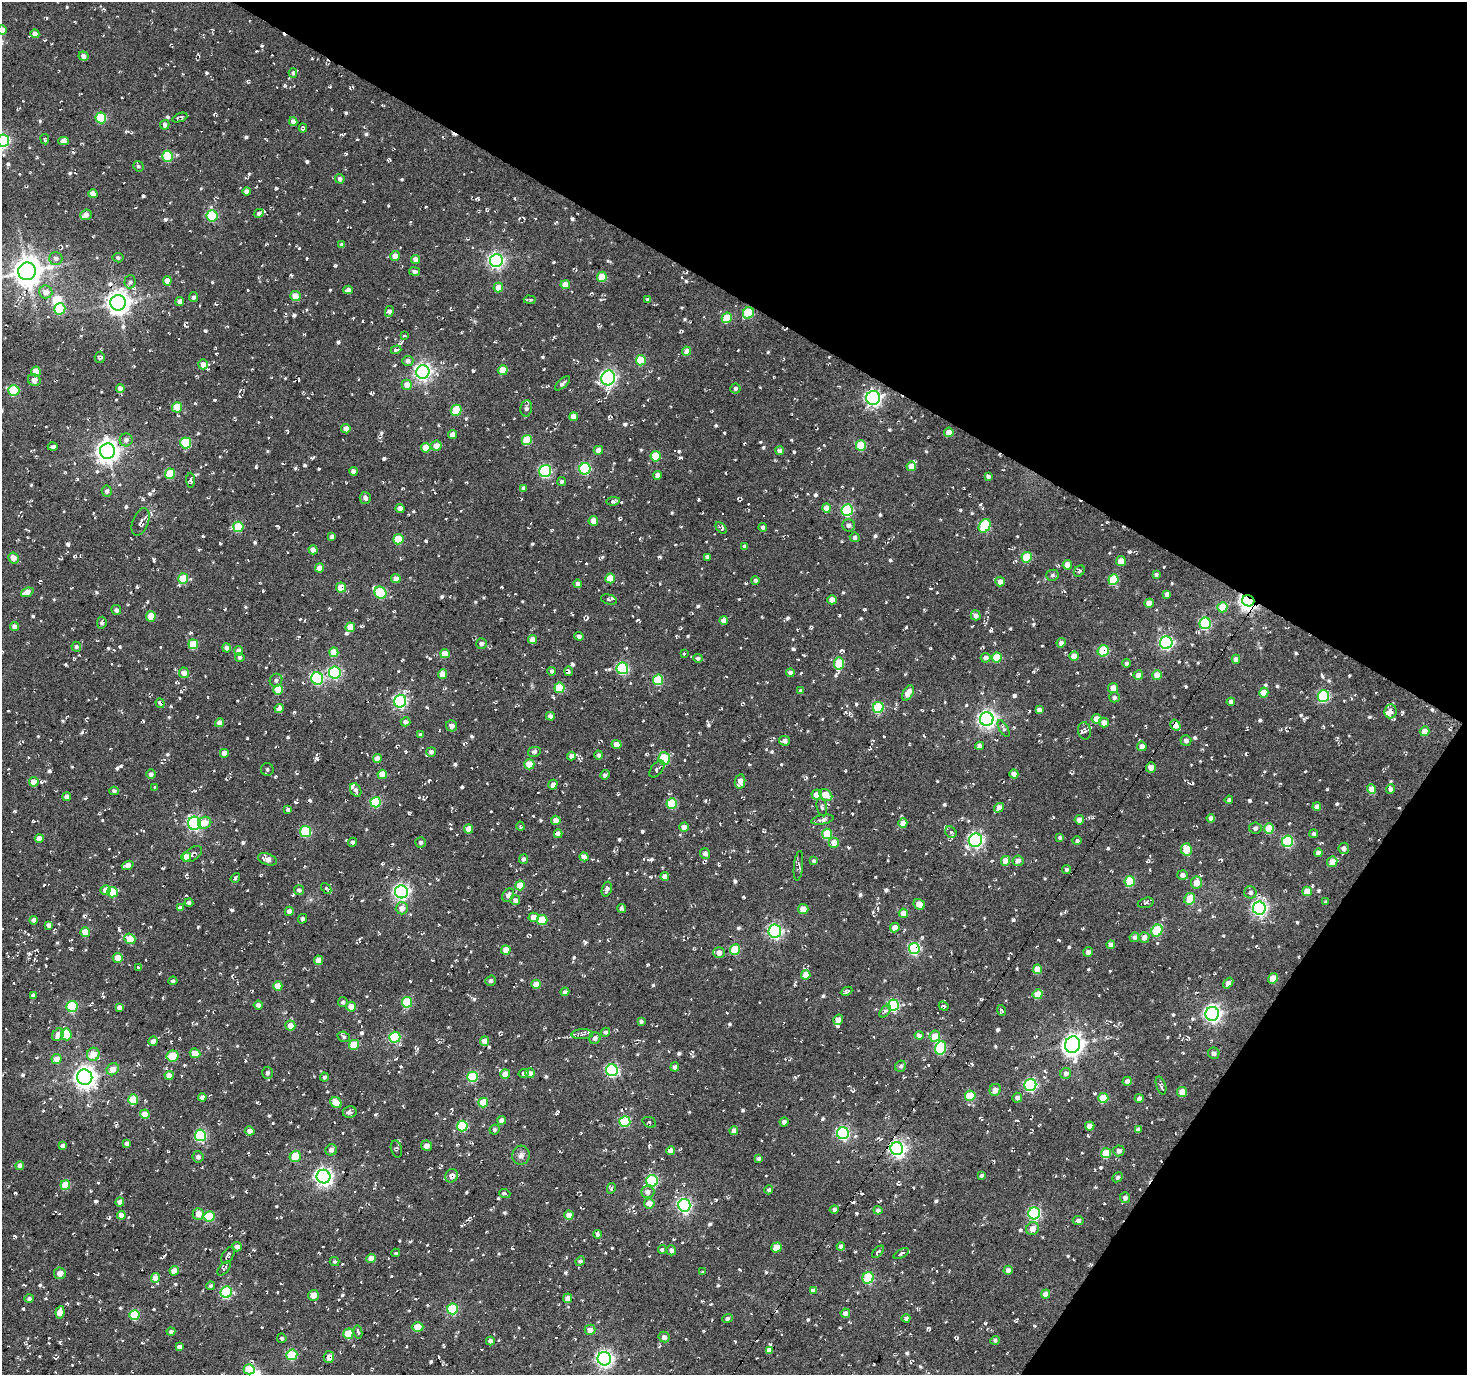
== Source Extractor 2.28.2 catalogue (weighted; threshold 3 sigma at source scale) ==
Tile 8 of 4 x 4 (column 4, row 2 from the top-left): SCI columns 4399-5863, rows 3002-4374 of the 5863 x 5936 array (HDU 1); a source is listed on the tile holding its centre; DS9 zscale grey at full resolution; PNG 1469 x 1377 px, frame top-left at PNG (2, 2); each listed source drawn as its Kron ellipse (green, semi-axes under 4 px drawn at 4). Shown black and unused: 30% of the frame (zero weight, under 2 of 3 exposures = <1% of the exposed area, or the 3 px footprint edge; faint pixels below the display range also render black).
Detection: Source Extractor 2.28.2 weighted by HDU 2 'WHT'; one run over the whole footprint, this tile lists its part. Background -0.0241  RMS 0.0085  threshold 0.0381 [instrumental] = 3 sigma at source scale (4.5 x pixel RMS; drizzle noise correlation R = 1.50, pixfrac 1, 0.0396/0.0396 arcsec/px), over >= 5 px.
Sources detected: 1154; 2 inside a brighter object's white glare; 39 cosmic-ray / hot-pixel residue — neither listed nor drawn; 9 inside a brighter listed object's ellipse — not listed separately; of the other 1104, all 500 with FLUX_AUTO >= 1.75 (the completeness limit of this list) listed and drawn (604 fainter detections not listed), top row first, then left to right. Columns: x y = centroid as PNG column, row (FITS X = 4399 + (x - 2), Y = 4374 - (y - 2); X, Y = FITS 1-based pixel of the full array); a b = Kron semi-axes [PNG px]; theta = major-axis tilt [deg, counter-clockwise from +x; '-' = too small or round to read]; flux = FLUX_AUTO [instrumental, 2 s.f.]
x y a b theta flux
2 30 4 4 - 8.5
35 34 4 4 - 4.5
83 56 5 4 - 3.6
293 73 5 4 - 1.9
180 117 8 4 21 2.4
101 118 5 5 - 46
293 122 4 4 - 4.3
165 125 5 4 - 2.9
303 128 4 4 - 2
45 139 5 4 - 1.8
3 141 6 6 - 130
64 141 5 4 - 5.1
168 156 5 5 - 42
138 166 5 5 - 1.8
340 179 5 4 - 2.9
247 191 4 4 - 3.8
93 194 4 4 - 7.7
259 213 5 4 - 2.5
86 215 6 5 - 3.9
212 216 5 5 - 55
342 245 4 4 - 2.3
395 256 5 5 - 7.5
56 258 7 6 - 3.4
118 258 5 5 - 2
416 259 4 4 - 5.5
496 260 6 6 - 220
27 271 9 8 - 1200
414 272 5 4 - 2.5
602 277 5 5 - 22
167 281 4 4 - 8.1
130 282 6 5 - 2
565 285 5 4 - 9.4
498 288 5 5 - 11
348 290 4 4 - 3.5
46 292 7 6 - 6.7
295 296 5 5 - 9.8
193 297 5 4 - 2
530 300 6 3 -3 1.9
648 300 4 4 - 2.8
180 301 4 4 - 4.6
118 303 8 7 - 670
60 309 6 5 - 43
389 312 5 4 - 3.1
748 313 6 5 - 41
727 318 5 5 - 28
404 336 4 3 - 1.9
396 350 5 4 - 2.5
687 351 4 4 - 7.8
100 357 5 5 - 2
641 360 5 5 - 27
408 361 5 5 - 3.8
203 364 5 4 - 5
503 370 5 5 - 16
36 371 5 5 - 12
423 372 7 6 - 290
608 378 7 7 - 240
34 380 6 5 - 5.8
562 383 9 4 42 3
407 385 5 5 - 8.7
120 388 4 4 - 5.4
735 389 5 5 - 2.1
14 390 6 5 - 47
873 398 7 7 - 230
177 407 5 5 - 25
526 408 8 6 80 2.9
456 410 5 5 - 20
573 417 4 4 - 5.8
346 429 4 4 - 4.7
949 432 5 4 - 6.4
452 434 5 4 - 4.9
126 440 6 6 - 3.2
527 440 5 5 - 23
186 443 5 5 - 42
861 445 5 5 - 27
436 446 5 5 - 7.6
53 447 5 3 - 2.5
426 448 5 5 - 13
598 450 4 4 - 6
107 451 8 7 - 630
780 451 4 4 - 4
656 456 5 5 - 23
911 466 5 4 - 11
585 469 6 5 - 74
353 471 4 4 - 3.6
545 471 6 6 - 91
170 474 5 5 - 31
657 475 4 4 - 5.1
988 476 4 4 - 2.2
191 480 7 4 -89 2.3
562 481 4 4 - 2
524 488 4 4 - 3.3
107 491 5 5 - 2.6
365 498 6 5 - 3
613 501 7 4 9 2.8
400 508 4 4 - 5.9
826 508 5 4 - 11
847 510 6 5 - 77
593 521 5 5 - 8.8
141 522 14 7 69 4.4
849 525 6 6 - 3.3
985 526 7 5 61 48
238 527 5 5 - 33
763 527 4 4 - 2.6
721 528 7 4 -45 2.1
332 537 4 4 - 3.5
855 537 5 5 - 2.5
398 539 5 5 - 30
745 547 4 4 - 3.1
313 550 4 4 - 6.1
707 557 4 4 - 3.1
1027 557 5 5 - 30
13 558 5 5 - 6.5
1121 561 5 5 - 10
1067 565 5 4 - 8.5
319 568 4 4 - 6.2
1079 571 6 5 - 2.2
1052 575 6 5 - 2
1156 575 4 4 - 2.4
396 578 5 4 - 5.7
610 578 5 5 - 16
183 579 5 5 - 30
755 580 4 4 - 2.3
1113 580 5 5 - 31
1000 582 5 5 - 5.7
578 584 4 4 - 3
341 588 5 5 - 14
27 592 6 4 21 8.6
380 593 6 5 - 55
1167 594 4 4 - 3
609 599 8 5 -14 2.3
832 600 4 4 - 7.4
1248 601 6 5 - 390
1149 603 5 4 - 7.2
1222 607 5 5 - 21
116 610 5 5 - 2.8
976 615 5 5 - 3.7
151 616 5 4 - 13
724 621 4 4 - 6.3
102 623 6 5 - 2.2
1205 623 6 5 - 71
14 627 4 4 - 4.2
350 627 5 4 - 11
579 636 4 4 - 2.4
533 640 4 4 - 8.1
1061 643 5 4 - 3.6
1166 643 6 6 - 150
193 644 5 5 - 24
481 644 5 5 - 2.4
76 647 5 4 - 1.8
226 648 5 4 - 2.7
238 651 4 4 - 4.2
1103 651 6 5 - 36
334 652 4 4 - 14
445 654 5 4 - 11
684 654 3 3 - 2.1
1074 656 4 4 - 9.9
240 657 5 4 - 2.2
997 657 5 5 - 24
698 658 5 4 - 1.9
986 658 5 5 - 4.3
1236 659 4 4 - 4.8
839 663 6 5 - 35
1127 663 5 4 - 2.4
622 668 6 5 - 88
552 671 4 4 - 1.8
568 671 5 4 - 2.2
335 672 6 5 - 110
184 673 5 5 - 6.2
790 673 4 4 - 3.7
442 674 5 4 - 9.1
1138 675 5 4 - 6
1157 675 5 5 - 9.1
317 679 6 6 - 92
276 680 7 6 - 2.8
658 680 5 5 - 35
559 688 5 5 - 34
1113 688 5 5 - 6.9
278 690 5 5 - 18
801 691 4 3 - 1.8
908 693 8 5 60 9.6
1264 693 5 4 - 10
1323 696 6 5 - 84
1114 697 5 5 - 2.1
400 701 6 6 - 140
1231 702 4 4 - 4.4
160 703 5 4 - 2.7
878 707 5 5 - 54
279 709 4 4 - 8.1
1039 710 4 4 - 3.3
1390 711 7 6 - 7.9
550 716 4 4 - 3.5
987 719 7 7 - 310
1097 719 5 5 - 8.4
405 722 5 4 - 3.3
1104 722 5 5 - 5.8
219 723 4 4 - 6.3
1175 725 6 4 -57 14
452 726 6 5 - 4.4
1004 729 9 4 -61 1.9
1085 731 8 6 -79 2.7
1425 731 5 4 - 9.5
421 735 4 3 - 2
1186 740 5 5 - 3.4
785 741 5 4 - 4
617 744 5 4 - 7.1
979 746 4 4 - 4.2
1142 746 5 5 - 5.7
431 752 5 5 - 2.8
534 752 6 5 - 2.5
224 753 4 4 - 6.2
599 755 4 4 - 2.2
571 756 4 4 - 3.3
377 759 4 4 - 7.7
664 759 6 5 - 31
529 764 5 5 - 19
1151 767 5 5 - 5.7
267 769 6 6 - 1.8
657 769 10 5 51 3.1
151 774 5 4 - 3
382 774 5 4 - 13
1014 774 4 4 - 6.6
605 775 5 3 - 2.2
740 781 7 5 79 6.7
34 782 5 4 - 12
553 785 5 4 - 4.2
155 787 3 3 - 1.9
1371 789 4 4 - 11
1390 789 5 4 - 3
356 790 7 5 -61 2.6
114 791 4 4 - 2
817 795 5 5 - 8.7
826 795 7 5 -36 14
67 797 4 4 - 4.6
1229 800 4 4 - 2
376 802 5 5 - 45
672 803 5 5 - 31
822 807 9 5 -77 2.2
1317 807 4 4 - 4.6
999 808 5 4 - 7.9
288 809 4 3 - 1.8
1211 818 4 4 - 3.5
556 820 5 4 - 6.7
822 820 11 4 11 3.1
1079 820 5 5 - 4.6
194 823 7 6 - 130
205 823 7 6 - 8.5
903 823 5 4 - 7
520 826 4 3 - 2
684 827 4 4 - 6.2
1255 828 6 5 - 2.3
1269 828 5 5 - 28
469 829 4 4 - 10
305 832 5 5 - 40
951 832 6 5 - 2
558 834 4 4 - 4.2
827 834 5 5 - 28
1314 834 4 4 - 2
39 838 4 4 - 6.2
1060 838 4 4 - 1.8
975 840 7 6 - 190
1077 841 4 4 - 2.1
1288 841 6 5 - 63
352 842 4 4 - 2.3
421 842 5 5 - 2.1
834 843 5 5 - 12
1344 848 5 5 - 3.1
1186 849 6 5 - 23
1318 853 4 4 - 5.7
193 854 11 6 36 2.7
705 854 5 5 - 3.4
186 857 5 4 - 11
584 857 4 4 - 5.9
267 859 10 5 -18 7
523 859 5 4 - 2.3
814 861 4 4 - 2.2
1005 861 5 4 - 11
1018 861 5 5 - 3.7
1332 862 5 5 - 9.5
128 865 6 4 20 6.4
798 866 15 4 84 2.2
1066 869 4 4 - 1.9
1182 875 5 5 - 4
665 876 4 4 - 6.1
235 878 5 3 - 2
1130 881 5 5 - 35
1196 883 6 5 - 12
520 885 5 5 - 20
326 888 6 3 -48 1.8
607 889 7 5 74 2.8
105 890 5 4 - 6.7
299 890 5 5 - 2.3
1307 891 5 4 - 11
112 892 5 5 - 24
401 892 6 6 - 240
1250 892 6 6 - 2.4
508 895 7 5 57 3.3
1190 899 6 5 - 17
515 900 5 5 - 3.2
1326 902 4 3 - 1.9
189 903 4 4 - 1.7
1146 903 8 5 16 2
919 904 6 5 - 8.4
180 908 4 4 - 3.9
402 908 6 6 - 6.6
621 908 4 4 - 4.8
1259 908 6 6 - 220
803 909 5 5 - 6.9
289 911 4 4 - 5
903 913 5 4 - 7.6
534 917 5 4 - 7.4
303 919 5 4 - 2.2
34 920 4 4 - 4.7
542 920 5 5 - 27
49 925 4 4 - 3.2
895 928 5 4 - 6.6
775 931 6 6 - 150
1157 931 6 5 - 43
85 932 5 4 - 12
1134 937 5 4 - 2.6
1144 937 5 5 - 4.7
130 939 6 5 - 22
1111 945 4 4 - 4.3
914 948 5 5 - 94
506 950 5 4 - 9.6
735 950 5 5 - 31
719 952 5 5 - 6.2
1088 952 5 5 - 3.4
118 958 5 5 - 12
318 960 4 4 - 11
138 967 3 3 - 2.2
1037 969 5 5 - 15
806 975 4 4 - 11
1273 978 5 4 - 12
173 981 4 4 - 1.9
491 981 5 5 - 2.2
1228 983 6 4 52 4.5
536 984 5 4 - 13
278 986 4 4 - 12
847 991 6 3 24 3.7
565 992 4 4 - 2
1038 994 5 5 - 15
33 995 4 4 - 2.6
343 1002 5 4 - 1.9
407 1002 5 5 - 38
258 1005 4 4 - 4.1
893 1005 6 5 - 78
72 1006 5 5 - 41
944 1006 5 4 - 2.4
119 1007 4 4 - 3
351 1007 5 5 - 9.5
1002 1010 5 4 - 2.1
885 1011 7 4 50 2.6
1212 1014 7 7 - 320
838 1020 5 4 - 6.5
641 1022 4 3 - 2
290 1026 5 5 - 7.3
606 1032 4 4 - 2.1
66 1034 6 5 - 19
582 1034 11 5 1 2.4
58 1035 7 5 55 6.3
919 1035 4 4 - 4.1
935 1036 5 5 - 12
344 1037 6 5 - 1.8
395 1037 5 5 - 56
595 1038 6 5 - 3.3
153 1041 5 4 - 3.8
485 1041 4 4 - 9.5
354 1045 5 5 - 20
1072 1045 8 7 - 560
941 1048 7 5 67 53
195 1053 5 4 - 9.2
1214 1053 6 5 - 2.5
93 1054 6 6 - 12
172 1056 6 5 - 20
57 1059 5 5 - 7.2
901 1066 6 5 - 2.1
675 1067 5 4 - 2.7
113 1069 6 5 - 7.8
612 1070 6 6 - 110
267 1073 6 5 - 2
524 1073 5 4 - 2.6
530 1073 5 4 - 3.5
1066 1073 5 5 - 3.3
505 1074 5 5 - 8.9
169 1075 4 4 - 8.1
85 1077 8 7 - 580
324 1077 4 4 - 1.8
472 1077 5 5 - 48
1127 1081 4 4 - 4.6
1030 1085 6 6 - 100
1161 1085 9 4 -72 2.6
995 1090 6 5 - 5.7
1182 1092 5 5 - 10
970 1096 5 5 - 26
202 1097 4 4 - 3.6
1017 1098 5 5 - 4.3
1103 1098 5 5 - 27
1139 1098 4 4 - 3.8
133 1099 5 5 - 29
483 1102 5 5 - 20
336 1103 6 5 - 12
350 1112 7 6 - 2.9
145 1114 5 4 - 12
502 1120 4 4 - 4.2
625 1122 5 5 - 44
649 1122 7 5 -23 1.9
784 1122 4 4 - 3.1
462 1126 5 5 - 53
1090 1126 5 4 - 8.1
495 1130 5 5 - 1.9
1138 1130 4 4 - 3.5
250 1131 5 4 - 4.8
734 1131 4 4 - 4.4
843 1133 6 6 - 110
200 1135 6 5 - 77
127 1144 4 4 - 3.8
62 1146 4 4 - 3
426 1146 5 5 - 5.3
396 1149 8 5 -76 2
897 1149 6 6 - 320
331 1150 6 5 - 3.3
670 1151 4 4 - 5.7
1119 1151 5 5 - 3.1
1106 1153 5 5 - 27
521 1155 9 8 - 3.8
295 1156 5 5 - 19
198 1157 5 5 - 2.6
759 1158 4 4 - 2.2
20 1165 5 4 - 3.8
981 1175 4 3 - 1.9
452 1176 7 6 - 4.9
324 1177 7 6 - 330
1117 1177 6 4 45 2.1
652 1181 6 6 - 73
65 1185 5 4 - 20
611 1188 5 4 - 1.8
769 1190 4 4 - 2.3
648 1192 7 6 - 4.3
505 1193 5 3 - 2.3
1125 1198 5 5 - 3.5
120 1202 4 4 - 5.5
649 1203 5 5 - 8.1
684 1205 6 6 - 160
834 1209 4 4 - 2.2
878 1210 4 4 - 2.4
1034 1213 6 6 - 110
198 1214 6 5 - 7.3
121 1215 4 4 - 6.2
569 1215 4 4 - 7.4
209 1216 5 5 - 28
1078 1220 5 4 - 2.9
1032 1229 7 6 - 6.7
597 1234 4 4 - 2.1
841 1246 4 4 - 3.3
237 1247 5 4 - 3.6
777 1247 5 5 - 14
662 1250 4 4 - 2.1
671 1250 5 4 - 3.6
878 1252 7 4 49 2.8
396 1253 4 3 - 1.8
901 1254 8 4 30 2.2
228 1255 9 5 57 3
371 1258 4 4 - 8.5
335 1261 5 4 - 1.8
580 1261 5 4 - 2.1
224 1268 8 4 46 1.9
1008 1270 4 4 - 4.3
174 1271 5 4 - 9.4
703 1272 4 3 - 2.1
60 1273 6 6 - 7
156 1278 5 4 - 9.4
868 1278 6 5 - 43
211 1286 4 4 - 1.9
814 1290 4 3 - 2.3
226 1292 6 5 - 66
1046 1294 4 4 - 6.1
314 1295 5 5 - 7
29 1298 4 4 - 2.2
567 1298 5 4 - 5
452 1309 5 5 - 53
60 1312 6 4 83 12
845 1313 4 4 - 3.8
134 1315 5 5 - 34
727 1318 5 4 - 2.4
906 1318 4 4 - 2.5
418 1327 6 5 - 19
590 1330 5 5 - 6
171 1332 4 4 - 1.9
358 1332 6 3 -79 1.8
348 1334 5 5 - 27
664 1337 5 5 - 3.2
282 1338 5 5 - 1.8
995 1340 4 4 - 2
490 1341 4 4 - 4
179 1347 4 4 - 3.8
769 1350 4 4 - 5.4
292 1355 5 5 - 37
329 1357 6 5 - 5.7
604 1359 7 6 - 290
249 1369 5 5 - 21
Overlapping masked pixels (flux is a lower limit): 15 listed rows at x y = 118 303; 873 398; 456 410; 341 588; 1248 601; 1103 651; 160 703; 1175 725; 402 908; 914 948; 612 1070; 897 1149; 670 1151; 452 1176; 396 1253
Isophote crosses this tile's border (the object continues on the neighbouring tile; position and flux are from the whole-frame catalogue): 2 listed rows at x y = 2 30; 3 141